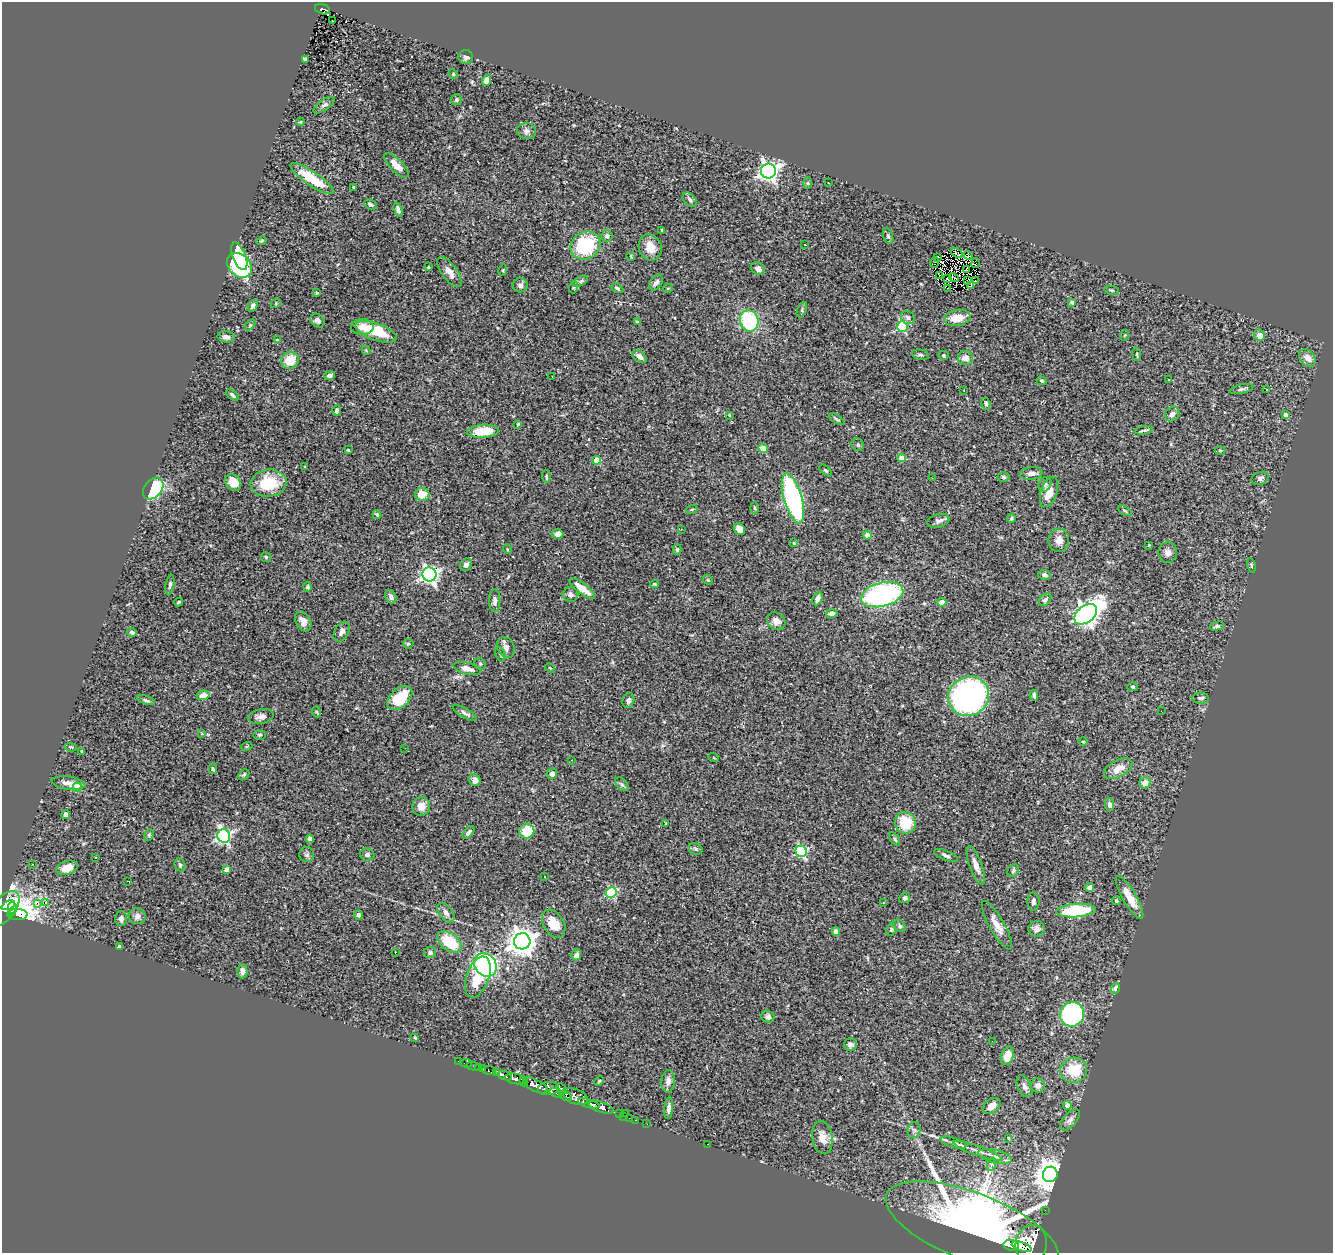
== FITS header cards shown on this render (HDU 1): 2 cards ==
NAXIS1  =                 1331
NAXIS2  =                 1251

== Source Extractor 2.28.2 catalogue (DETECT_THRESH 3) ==
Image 1331 x 1251 px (HDU 1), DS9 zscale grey, 1 PNG px = 1 image px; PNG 1335 x 1255 px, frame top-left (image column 1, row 1251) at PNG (2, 2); each listed source drawn as its Kron ellipse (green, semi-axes under 4 px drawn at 4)
Background 1.21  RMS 0.057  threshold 0.172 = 3 sigma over >= 5 px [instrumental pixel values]
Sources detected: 307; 1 with non-positive FLUX_AUTO (blend fragments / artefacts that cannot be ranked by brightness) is neither listed nor drawn; the other 306 listed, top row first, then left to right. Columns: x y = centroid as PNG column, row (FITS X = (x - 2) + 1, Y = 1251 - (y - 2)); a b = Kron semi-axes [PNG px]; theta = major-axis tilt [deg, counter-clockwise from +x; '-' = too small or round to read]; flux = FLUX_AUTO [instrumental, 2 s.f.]
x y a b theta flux
323 9 8 5 -15 110
332 21 3 2 - 4.9
466 57 7 7 - 12
305 59 4 3 - 16
453 74 5 4 - 3.9
486 80 6 4 69 21
456 100 5 5 - 5.7
324 105 12 5 35 11
300 122 4 4 - 3.5
527 131 9 8 - 15
396 165 16 6 -45 41
768 171 7 7 - 1800
312 179 26 7 -34 120
808 183 6 4 -90 5.5
828 183 3 2 - 2.7
353 188 3 3 - 8.4
690 200 9 5 -46 11
370 204 6 4 -29 12
398 210 7 4 -70 14
662 230 4 3 - 3.4
607 236 5 5 - 12
888 236 8 5 -73 8
261 241 5 3 - 4.1
585 245 15 13 33 250
805 245 3 3 - 14
650 247 13 11 -71 48
957 253 7 2 -32 2
968 255 4 4 - 3.1
239 256 14 6 -68 190
631 256 4 3 - 4.1
938 257 3 2 - 6.9
934 262 5 2 - 3.7
976 263 5 3 - 12
240 265 14 10 -44 440
428 267 3 3 - 3.4
758 269 7 6 - 15
967 269 4 2 - 1.4
503 270 5 3 - 4.1
449 272 18 7 -54 30
940 275 2 2 - 2.9
954 277 5 2 - 2.4
947 278 3 2 - 3.9
968 280 3 2 - 2.6
581 281 8 4 28 8
975 281 2 2 - 1.1
656 283 9 5 53 16
520 285 7 7 - 12
970 286 2 2 - 1.1
574 287 6 4 71 4.5
617 288 6 4 -31 6.8
668 288 5 3 - 3.6
948 288 2 2 - 3.3
1112 290 7 3 -8 4.8
317 293 3 3 - 3.4
1072 302 4 3 - 7.2
276 303 5 4 - 4.3
253 306 6 4 60 10
802 309 8 4 66 6.4
908 317 7 6 - 10
957 318 13 8 9 59
317 321 7 6 - 9.8
749 321 11 9 -74 310
638 322 3 3 - 5
250 325 6 4 46 4.7
362 327 11 8 3 33
902 327 5 5 - 290
376 332 22 8 -20 130
1125 335 5 3 - 3.3
1259 335 5 5 - 37
226 337 8 5 -6 14
277 340 4 2 - 2.6
366 350 4 3 - 3.4
1137 354 7 3 -83 4.5
920 355 9 5 -12 9.2
943 355 5 4 - 5
639 357 8 5 -38 22
965 358 8 7 - 28
1307 358 10 7 -47 33
290 360 9 8 - 72
329 375 5 4 - 13
552 376 2 2 - 2.6
1169 379 3 2 - 6.2
1042 381 5 4 - 5.4
1241 389 12 4 13 9.3
964 390 2 2 - 1.8
1266 390 3 3 - 1.5
232 395 7 4 -39 9.5
986 403 6 4 -74 8.7
337 411 5 4 - 9.8
1172 414 8 6 48 15
729 415 3 2 - 2.4
1285 415 4 3 - 14
837 419 9 3 -31 5.7
518 424 3 3 - 4.3
1144 430 9 3 10 6.6
483 431 16 6 4 120
858 445 6 6 - 8.5
763 449 5 4 - 76
348 450 3 3 - 5
1220 450 5 3 - 3.6
902 458 4 4 - 32
597 460 4 4 - 93
305 467 3 2 - 2.5
826 470 7 4 -41 5.9
1031 473 11 6 6 17
546 476 7 4 -86 5.4
1003 477 6 4 -3 7.2
932 478 3 2 - 4.3
1260 478 9 6 20 10
233 482 9 7 -50 69
268 483 18 13 7 140
1045 484 8 6 60 11
153 489 12 8 50 260
1049 492 16 8 71 59
422 494 7 6 - 51
793 498 26 9 -74 730
755 508 6 4 -88 4.6
692 509 5 3 - 3.9
1125 511 8 3 -30 4.6
377 514 4 3 - 6
1011 518 5 3 - 5.7
938 521 11 6 15 14
681 529 2 2 - 2
739 529 6 5 - 31
557 534 6 5 - 21
867 535 4 4 - 50
1059 540 11 10 - 30
794 543 4 3 - 2.9
1149 545 4 4 - 3.1
507 549 5 3 - 3.7
677 550 5 4 - 6.6
1168 552 10 9 - 21
266 557 5 5 - 5.4
466 565 7 5 53 15
1251 565 7 4 -78 5.4
429 574 7 7 - 1300
1044 575 6 5 - 11
708 580 6 4 -44 4.4
654 584 4 3 - 3.8
170 585 10 4 80 9.8
308 587 5 4 - 5.6
582 588 15 5 -37 55
570 594 8 7 - 12
882 595 22 12 14 630
391 597 7 5 -61 15
817 598 7 4 65 16
1045 600 7 5 45 8
495 601 11 5 90 16
179 602 4 3 - 4.2
942 602 4 4 - 41
832 613 6 4 13 16
1086 614 13 8 39 2500
303 621 10 7 -60 29
776 621 10 8 -44 27
1217 626 7 4 12 9.2
132 632 5 4 - 9
342 632 11 7 60 17
408 644 5 4 - 5.4
506 647 11 8 -64 20
500 654 8 4 -69 7.6
480 664 6 5 - 6.3
550 668 5 3 - 3.2
467 669 14 5 -15 28
1133 687 5 4 - 4.8
203 695 6 5 - 26
1034 695 5 3 - 8
969 696 21 19 33 1300
400 698 15 9 41 150
1201 698 8 5 -2 12
146 700 9 4 -17 7.6
628 700 7 6 - 12
1161 711 3 2 - 3.4
317 712 5 3 - 3.9
465 713 14 4 -30 14
261 716 13 7 11 18
202 733 3 3 - 5.9
259 735 6 5 - 6
1083 742 5 3 - 3.3
247 746 6 3 19 3.5
70 747 6 4 -8 5.5
405 748 2 2 - 2.4
82 751 3 2 - 3.4
714 758 5 3 - 3.7
572 760 3 3 - 3
213 769 5 4 - 4.9
1118 769 15 8 28 44
552 774 5 5 - 16
244 775 6 4 44 7.3
475 780 6 5 - 19
68 783 17 6 -8 30
1145 783 6 5 - 39
622 784 8 5 -45 7.5
77 787 5 4 - 140
1110 805 6 4 -84 10
421 806 9 9 - 37
66 814 4 4 - 11
905 823 11 10 - 120
665 824 3 2 - 3
527 831 7 7 - 90
468 832 7 3 48 11
149 835 6 4 63 5
224 836 7 6 - 830
310 839 4 4 - 12
895 839 8 4 -58 6.2
695 849 7 5 -21 6.7
801 851 6 5 - 430
307 855 7 7 - 10
367 855 7 6 - 9.9
946 855 13 4 -21 11
96 858 3 3 - 7.5
32 864 3 2 - 2.5
180 865 6 5 - 11
976 865 20 6 -69 32
67 868 11 6 18 52
226 870 4 4 - 27
1013 871 7 5 58 8.1
545 877 3 2 - 3
128 881 4 2 - 4.8
1090 888 4 4 - 17
611 892 5 5 - 310
1130 897 24 7 -60 73
905 898 6 5 - 8.9
1116 901 4 4 - 5.8
45 902 3 3 - 12
1033 902 9 6 -89 12
38 903 3 2 - 410
883 903 3 2 - 5.2
8 905 7 3 24 1000
12 908 6 4 -88 380
4 909 21 11 51 2400
1076 910 20 6 4 260
12 912 4 3 - 480
446 913 11 6 -51 18
17 915 10 5 -1 800
359 915 4 3 - 12
137 916 8 8 - 16
121 919 7 6 - 13
554 924 15 10 -58 68
997 925 27 7 -60 42
899 926 7 5 -43 7.5
1037 929 8 8 - 19
891 930 6 4 79 5.1
836 932 4 4 - 45
522 941 8 8 - 4500
449 942 13 8 -37 150
119 947 4 3 - 8.4
395 952 3 2 - 10
430 953 6 5 - 9.5
576 955 5 5 - 19
485 965 12 10 -51 520
242 971 7 5 -90 16
478 977 21 11 70 110
1115 988 5 4 - 25
1072 1014 12 11 - 570
768 1017 6 5 - 9.6
415 1037 3 3 - 5.9
992 1041 2 2 - 19
850 1045 6 6 - 10
1007 1056 9 6 72 67
458 1061 2 2 - 7.3
466 1063 6 4 -7 30
473 1066 7 2 -14 12
478 1067 2 2 - 17
483 1069 3 2 - 20
489 1070 7 4 -5 78
1074 1070 13 12 - 120
497 1073 4 3 - 220
505 1076 7 3 -19 310
515 1079 11 5 -10 1800
524 1081 5 3 - 730
599 1081 5 3 - 4
668 1081 11 6 85 21
535 1085 13 6 -26 3800
1038 1085 7 7 - 19
1024 1086 11 7 -66 17
548 1089 10 6 6 1300
561 1089 6 3 -44 200
556 1093 7 3 -19 440
566 1096 6 4 -26 920
575 1097 13 7 -22 1400
589 1103 11 4 -16 1900
1067 1105 4 4 - 29
992 1106 10 6 33 28
601 1107 13 5 -18 1700
669 1108 11 4 85 15
619 1113 3 2 - 35
625 1113 3 2 - 33
623 1116 2 2 - 23
629 1118 2 2 - 22
636 1120 3 2 - 29
1070 1120 13 6 48 18
647 1124 2 2 - 8.9
914 1130 8 6 73 11
822 1137 16 10 -81 39
1008 1138 4 3 - 2.8
953 1142 13 5 -16 16
708 1144 3 2 - 48
978 1151 26 4 -20 33
995 1156 17 6 -13 28
992 1164 6 4 71 7.2
1050 1174 8 7 - 6300
1045 1210 2 2 - 11
972 1227 91 34 -21 5000
1031 1244 19 15 81 7600
1011 1245 7 5 -7 2200
1022 1247 10 4 -18 6700
At the frame edge (FLAGS 8, measured only in part): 2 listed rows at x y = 4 909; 1031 1244
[1 non-positive-flux detection neither listed nor drawn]